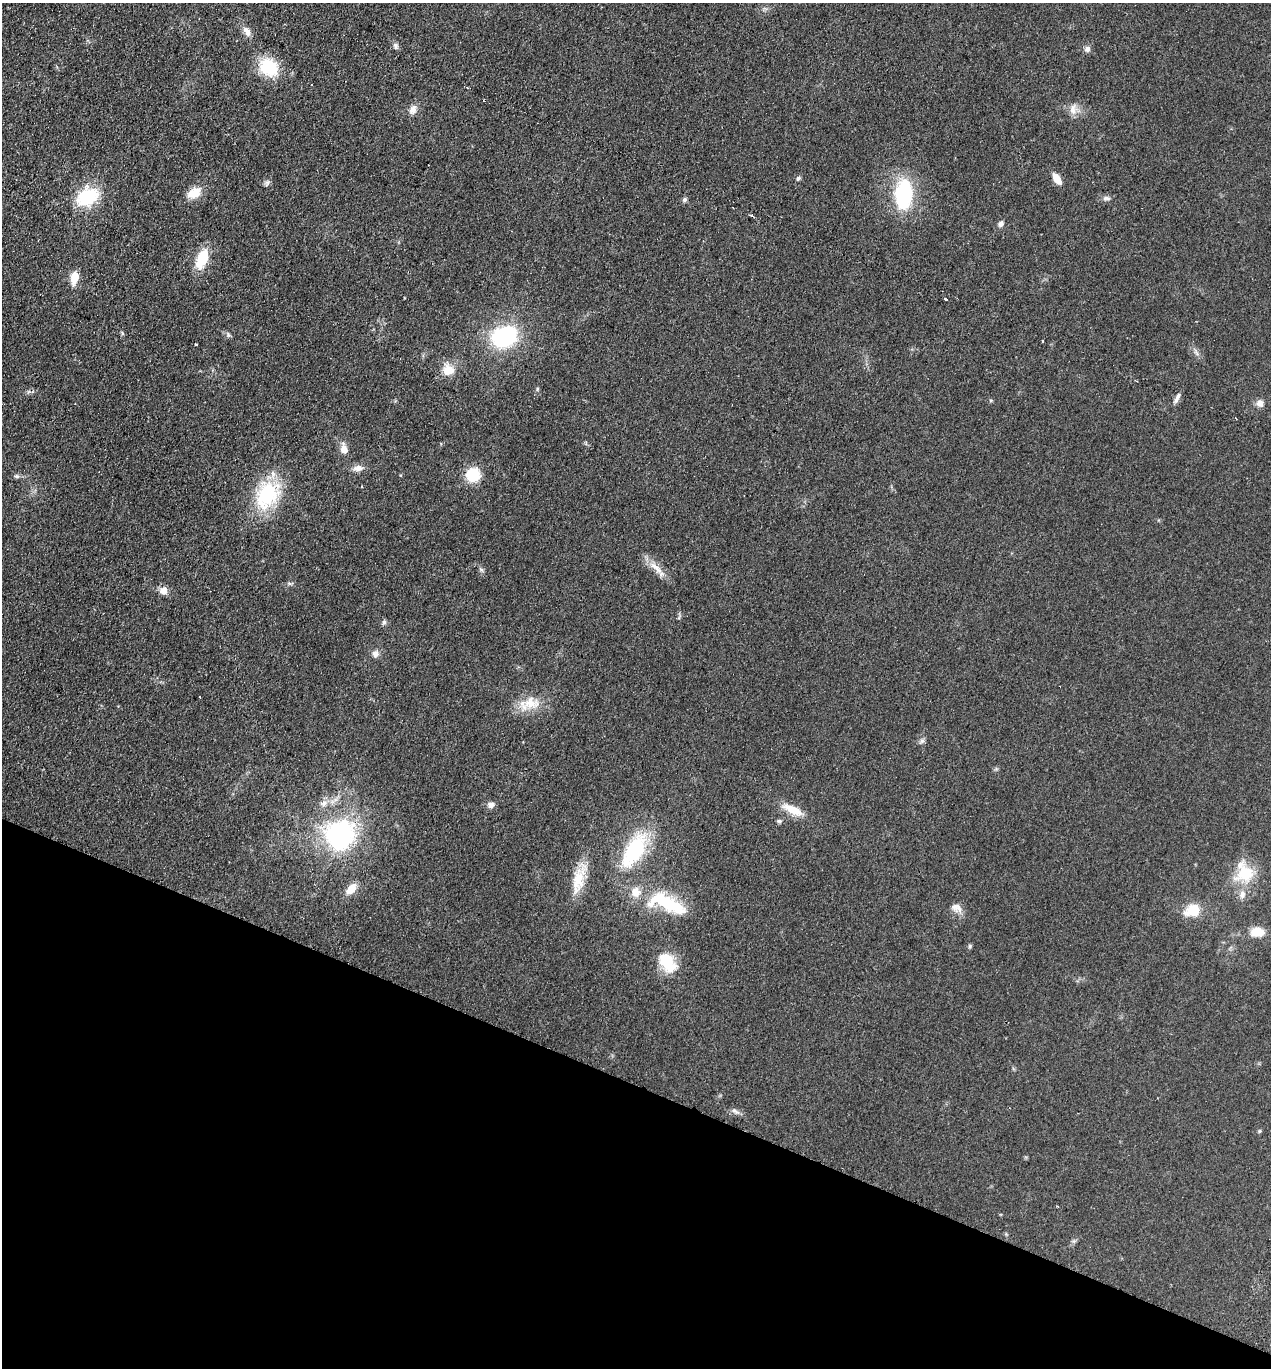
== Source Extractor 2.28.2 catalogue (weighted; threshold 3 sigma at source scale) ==
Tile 15 of 4 x 4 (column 3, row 4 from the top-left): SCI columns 2730-3998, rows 25-1390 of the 5589 x 5512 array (HDU 1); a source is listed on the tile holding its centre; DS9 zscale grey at full resolution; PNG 1273 x 1370 px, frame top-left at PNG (2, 3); no overlay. Shown black and unused: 21% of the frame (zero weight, under 2 of 3 exposures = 3% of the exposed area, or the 3 px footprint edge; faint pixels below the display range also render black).
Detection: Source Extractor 2.28.2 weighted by HDU 2 'WHT'; one run over the whole footprint, this tile lists its part. Background 0.0752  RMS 0.0094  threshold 0.0425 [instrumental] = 3 sigma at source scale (4.5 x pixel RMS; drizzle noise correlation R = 1.50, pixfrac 1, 0.05/0.05 arcsec/px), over >= 5 px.
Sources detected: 63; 2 cosmic-ray / hot-pixel residue — not listed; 3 inside a brighter listed object's ellipse — not listed separately; the other 58 listed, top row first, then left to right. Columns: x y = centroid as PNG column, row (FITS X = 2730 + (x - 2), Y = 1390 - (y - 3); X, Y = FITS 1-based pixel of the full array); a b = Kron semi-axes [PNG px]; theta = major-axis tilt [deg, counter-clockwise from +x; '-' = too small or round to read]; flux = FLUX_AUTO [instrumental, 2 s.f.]
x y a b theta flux
247 31 14 8 -59 6.1
396 46 9 6 -81 2.6
1087 49 8 7 - 3.5
269 67 16 14 -43 47
468 88 3 2 - 0.78
1073 109 16 8 83 6.4
413 110 13 9 66 5.8
798 178 5 5 - 2.4
1057 179 10 6 -56 13
267 183 7 6 - 2.3
194 193 18 11 28 14
904 194 32 19 84 69
87 197 24 18 31 46
1106 198 11 5 -1 3
684 199 6 6 - 2
752 216 4 3 - 3.7
1001 224 8 6 52 3.2
202 259 19 10 70 30
74 277 12 7 78 14
945 299 3 2 - 1.5
228 335 6 4 73 1.3
504 337 23 17 19 94
1043 341 3 2 - 1.4
196 344 3 2 - 0.97
448 370 15 15 - 14
537 389 6 4 72 1.1
1178 397 15 5 63 3.7
1260 403 9 9 - 4.7
344 449 11 9 -74 7.5
358 468 14 8 4 5.7
473 475 11 10 - 36
16 476 7 5 -15 2.1
362 486 3 2 - 0.84
267 495 35 25 57 65
656 568 26 7 -41 11
289 583 6 4 -19 1.5
163 591 11 10 - 6.2
384 622 6 6 - 1.9
375 654 9 8 - 4.6
200 697 3 2 - 0.55
531 703 28 17 15 21
922 741 7 6 - 2.3
491 805 9 7 3 4.5
793 810 25 9 -26 16
779 821 7 5 -3 1.6
339 835 11 11 - 410
634 850 40 18 59 73
1245 873 25 22 28 30
578 880 37 14 77 25
351 889 13 8 50 13
667 903 54 19 -21 60
955 907 12 10 8 5.9
1192 910 17 12 23 21
1257 932 17 12 -6 12
970 946 6 5 - 1.3
667 962 25 15 -58 29
735 1111 13 5 -32 3.2
1260 1131 5 5 - 1.1
Unlisted compact peaks at least as high as the median listed source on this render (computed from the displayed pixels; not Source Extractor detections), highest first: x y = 481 570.